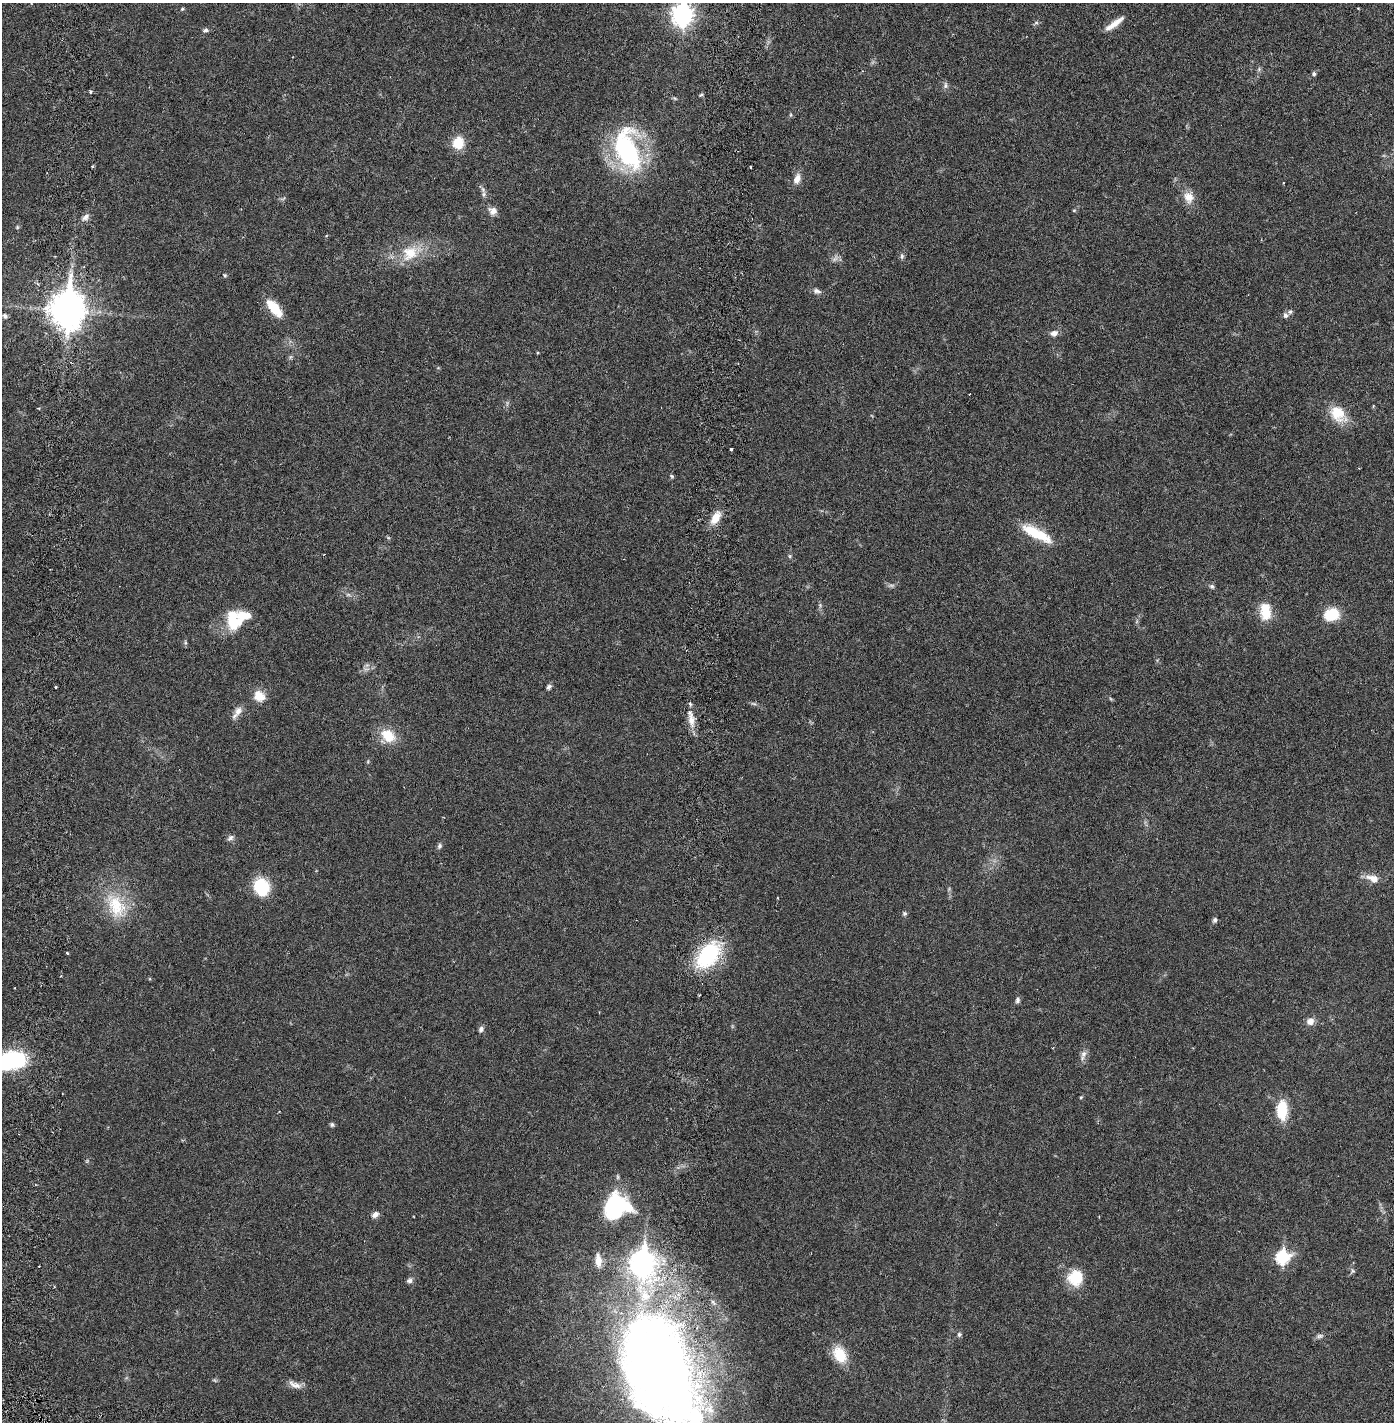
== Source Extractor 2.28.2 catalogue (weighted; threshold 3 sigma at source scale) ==
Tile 11 of 4 x 4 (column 3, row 3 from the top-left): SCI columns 2888-4279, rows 1509-2928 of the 5884 x 5855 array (HDU 1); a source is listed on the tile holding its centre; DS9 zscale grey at full resolution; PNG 1396 x 1424 px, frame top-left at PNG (2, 3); no overlay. Shown black and unused: <1% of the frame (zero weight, under 2 of 6 exposures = <1% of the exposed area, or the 3 px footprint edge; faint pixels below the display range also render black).
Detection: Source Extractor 2.28.2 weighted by HDU 2 'WHT'; one run over the whole footprint, this tile lists its part. Background 0.0208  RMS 0.0033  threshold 0.0134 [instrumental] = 3 sigma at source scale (4.09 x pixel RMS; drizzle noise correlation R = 1.36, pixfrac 0.8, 0.05/0.05 arcsec/px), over >= 5 px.
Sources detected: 93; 2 too faint to see at this stretch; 1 cosmic-ray / hot-pixel residue — not listed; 10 inside a brighter listed object's ellipse — not listed separately; the other 80 listed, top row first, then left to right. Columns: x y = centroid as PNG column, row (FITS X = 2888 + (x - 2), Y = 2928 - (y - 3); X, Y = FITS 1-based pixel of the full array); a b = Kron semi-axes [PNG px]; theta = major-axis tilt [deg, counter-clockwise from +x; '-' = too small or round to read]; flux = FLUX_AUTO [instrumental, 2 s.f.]
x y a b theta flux
182 9 5 4 - 0.27
682 14 10 8 85 110
1036 23 7 4 18 0.31
1114 24 25 6 35 2.1
205 30 7 5 16 0.44
1259 69 7 4 72 0.34
1314 74 5 5 - 0.39
945 86 8 7 - 0.56
701 95 6 4 29 0.27
675 98 7 4 -20 0.28
791 115 6 4 90 0.25
458 143 12 11 - 4.5
627 150 47 26 -73 29
750 167 3 2 - 0.21
797 179 15 9 68 1.5
483 189 8 6 -70 0.56
1189 197 17 13 -70 2.3
1074 210 6 4 0 0.21
493 211 11 10 - 1.2
85 217 11 6 46 0.85
17 227 5 4 - 0.22
410 253 24 20 40 5.8
902 256 9 5 90 0.46
225 275 5 4 - 0.25
38 284 5 3 - 0.26
817 291 10 6 -20 0.78
274 308 23 10 -51 4.4
67 310 13 10 87 400
1285 315 7 6 - 0.64
5 316 6 6 - 0.46
1054 333 10 7 18 1
970 394 3 2 - 0.11
1338 414 25 17 -44 5
731 449 3 3 - 0.36
672 476 6 4 -23 0.27
715 518 18 9 57 2.6
1036 533 38 11 -28 6.7
790 556 5 5 - 0.28
1212 586 7 6 - 0.45
1265 611 22 13 -85 4
1331 614 16 12 16 5.6
233 623 23 15 -67 4.7
185 643 6 4 72 0.29
55 687 3 2 - 0.21
549 687 7 5 49 0.52
259 696 15 13 -40 2.5
754 703 9 4 -10 0.38
238 711 16 9 61 1.4
691 720 19 8 -83 2.2
388 736 18 13 -38 4.6
230 838 8 6 41 0.63
439 846 7 6 - 0.47
1373 878 16 8 -21 2.2
261 887 20 17 -70 7
116 906 38 23 -63 9
904 914 6 6 - 0.41
1215 920 7 5 69 0.48
67 953 5 3 - 0.2
708 955 27 17 55 18
15 988 2 2 - 0.15
1017 1000 8 6 76 0.49
1310 1021 10 9 - 1.3
481 1029 7 6 - 0.62
1084 1054 9 8 - 0.89
11 1060 30 18 11 19
1081 1097 5 3 - 0.19
1282 1110 17 9 89 7.3
332 1125 5 5 - 0.41
613 1207 31 19 80 14
375 1214 8 6 33 1
1282 1257 7 7 - 22
598 1260 17 7 -86 1.9
1353 1271 7 5 -72 0.39
1075 1278 19 18 - 5.6
409 1280 8 7 - 0.54
959 1334 7 6 - 0.41
1320 1336 10 6 8 0.59
840 1354 21 14 -62 4.8
660 1371 120 63 -69 230
295 1385 20 8 -19 1.4
Isophote crosses this tile's border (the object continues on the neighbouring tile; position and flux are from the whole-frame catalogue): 3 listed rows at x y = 682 14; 11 1060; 660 1371